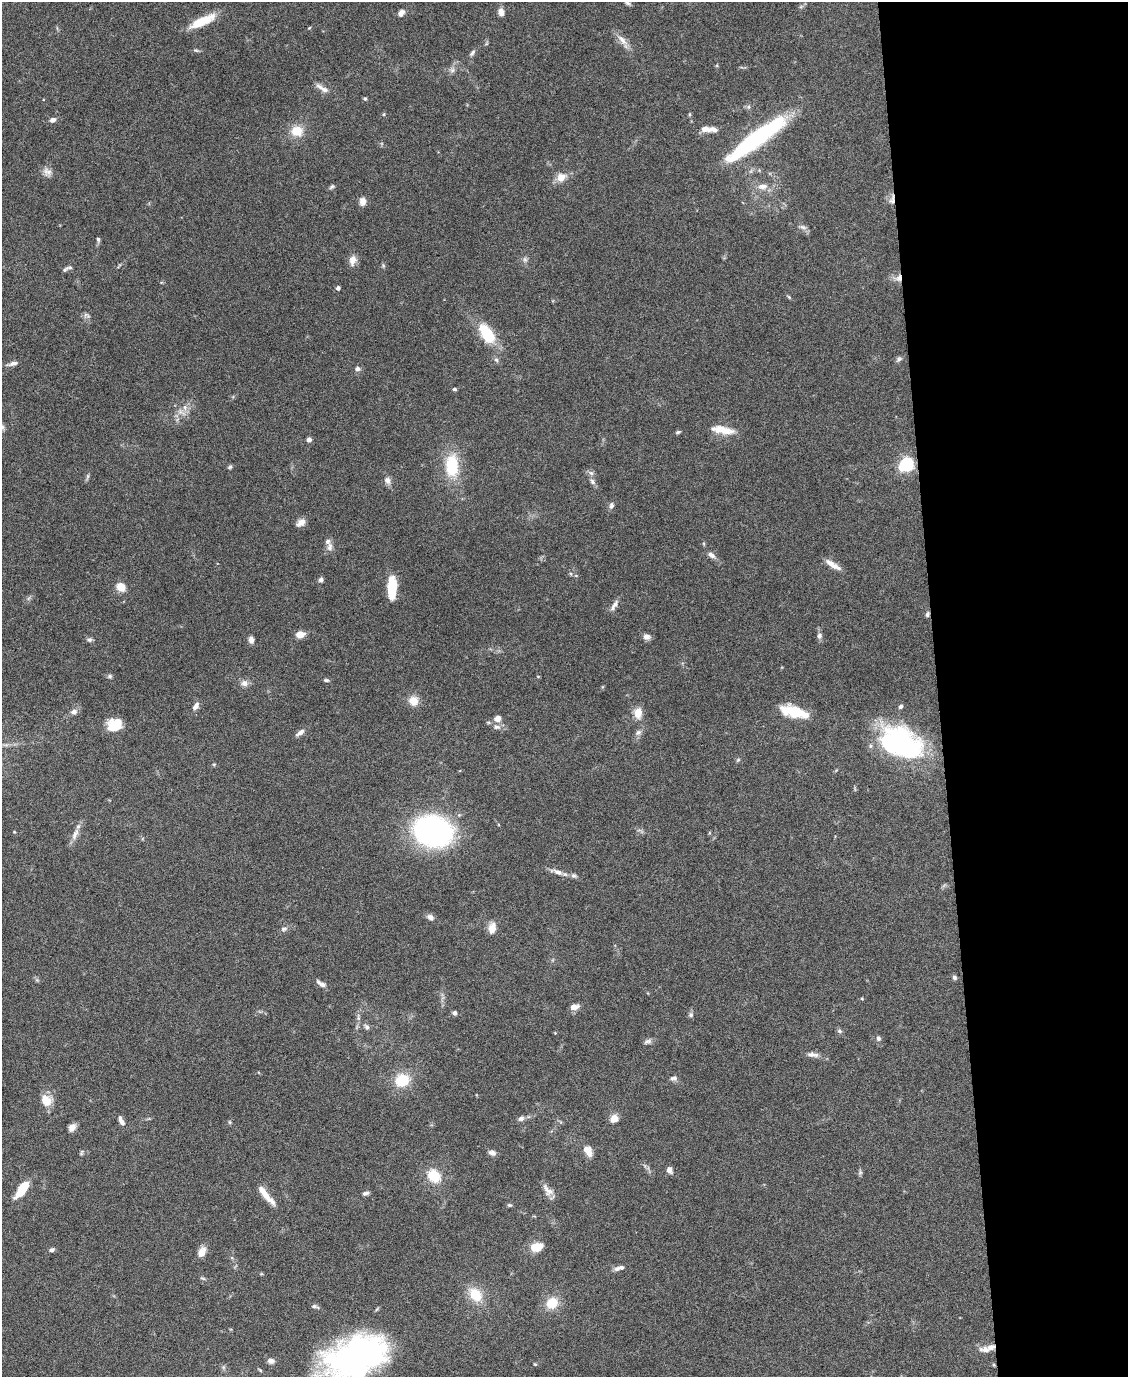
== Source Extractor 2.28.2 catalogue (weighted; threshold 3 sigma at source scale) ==
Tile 8 of 4 x 3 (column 4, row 2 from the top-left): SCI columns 3382-4507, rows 1604-2978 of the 4507 x 4480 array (HDU 1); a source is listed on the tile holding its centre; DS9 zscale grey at full resolution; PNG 1130 x 1379 px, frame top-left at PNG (2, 2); no overlay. Shown black and unused: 17% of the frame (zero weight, under 4 of 8 exposures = <1% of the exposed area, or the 3 px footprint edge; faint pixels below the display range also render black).
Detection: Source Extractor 2.28.2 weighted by HDU 2 'WHT'; one run over the whole footprint, this tile lists its part. Background 0.0544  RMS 0.0038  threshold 0.0155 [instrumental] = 3 sigma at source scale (4.09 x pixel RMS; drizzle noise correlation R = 1.36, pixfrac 0.8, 0.05/0.05 arcsec/px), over >= 5 px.
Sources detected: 141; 2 inside a brighter object's white glare — not listed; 8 inside a brighter listed object's ellipse — not listed separately; the other 131 listed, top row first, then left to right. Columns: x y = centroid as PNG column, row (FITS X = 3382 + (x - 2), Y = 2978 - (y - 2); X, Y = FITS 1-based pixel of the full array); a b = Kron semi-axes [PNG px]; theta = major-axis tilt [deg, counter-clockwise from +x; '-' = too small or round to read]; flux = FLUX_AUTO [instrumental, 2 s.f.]
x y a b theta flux
627 2 10 5 -45 0.9
501 12 8 6 -73 2.5
401 13 9 6 52 1.8
202 21 30 9 25 8.5
309 28 4 3 - 0.3
622 40 20 8 -48 2.8
472 53 9 5 54 0.91
452 70 7 6 - 1
320 87 15 7 -39 2
365 98 5 4 - 0.47
384 114 5 3 - 0.35
53 120 7 6 - 1.4
708 129 22 7 -2 3.3
297 131 14 12 -6 6.2
758 136 72 15 37 45
47 172 13 10 -41 2.1
561 177 14 11 40 3.4
763 186 14 8 3 2.8
332 187 8 5 44 0.67
892 200 14 6 77 1.6
363 201 9 8 - 2
803 227 10 5 -24 1.1
98 239 6 4 -75 0.65
525 259 8 6 -89 0.97
353 260 13 9 79 2.5
383 265 6 4 -73 0.48
65 269 11 5 36 0.98
899 278 10 8 54 2.2
338 288 4 4 - 1.2
789 297 5 4 - 0.4
87 315 11 5 -25 0.99
487 333 24 13 -58 13
899 359 9 6 42 0.86
496 360 7 5 -65 0.79
13 364 14 5 14 1.5
357 369 6 5 - 1.2
454 389 4 4 - 0.64
180 412 9 8 - 2.1
723 430 30 9 -10 5.9
678 432 7 4 16 0.57
309 440 5 5 - 1.2
907 464 7 6 - 73
452 466 26 15 -89 15
230 467 7 4 28 0.58
591 473 7 6 - 0.99
88 476 7 4 89 0.62
387 480 10 8 -65 1.7
592 482 9 6 -52 1.1
611 505 9 6 84 1
301 522 11 7 35 2.2
329 547 12 8 83 1.7
711 555 10 6 -33 1.7
833 565 23 6 -33 3
321 580 6 5 - 0.98
121 587 8 7 - 5.3
392 587 20 7 88 13
614 605 16 6 57 1.8
927 614 8 5 74 0.77
300 634 8 7 - 3.3
819 636 7 7 - 1.2
647 637 9 7 -15 1.6
89 640 7 6 - 0.82
251 640 9 6 -78 1.5
110 676 6 5 - 0.68
326 680 6 4 -9 0.6
244 683 9 8 - 1.8
413 701 12 12 - 3.6
195 706 9 6 56 1.8
900 706 6 5 - 0.83
74 712 8 6 38 1.5
793 712 21 11 -61 5.7
638 713 13 9 88 4
498 718 7 6 - 2.6
115 725 13 10 31 10
497 727 11 7 -16 1.6
638 732 10 6 44 1.3
300 733 13 5 35 1.5
901 743 46 28 -26 60
738 760 6 4 45 0.47
214 764 6 3 18 0.36
433 831 28 21 -13 100
14 832 4 3 - 0.26
75 834 19 7 67 2.6
558 872 15 7 -23 2.2
574 876 8 6 -22 0.88
430 917 8 6 -32 1.6
492 928 14 8 76 2.7
284 929 9 5 8 0.98
954 977 7 5 -47 0.78
321 984 13 5 -32 1.8
574 1007 9 6 9 2.4
454 1013 5 5 - 1
691 1015 7 6 - 0.79
358 1018 7 4 -72 0.68
367 1027 7 6 - 0.92
839 1031 7 5 -17 0.73
878 1038 6 5 - 0.88
648 1041 12 6 20 1.1
812 1055 17 6 -6 1.8
674 1078 9 6 11 1.2
402 1080 16 14 25 9.3
46 1100 14 11 -50 5.2
521 1118 8 6 22 1.2
614 1119 8 7 - 3.6
122 1122 9 5 -55 1.4
230 1122 5 5 - 0.46
72 1127 9 6 54 1.9
588 1151 12 7 -54 4.4
81 1152 9 3 69 0.44
492 1153 10 6 -15 1.3
669 1170 8 6 -63 1.6
860 1172 6 6 - 0.64
434 1176 12 10 -47 10
22 1190 17 7 55 9.8
548 1190 18 8 -47 2.5
365 1193 8 5 15 0.89
266 1196 30 7 -45 4.2
509 1205 6 4 -18 0.52
537 1247 11 8 13 6.9
52 1250 7 5 14 0.86
202 1252 10 7 67 3.7
617 1269 10 6 9 1.3
203 1278 9 3 -13 0.51
475 1294 18 13 -50 8
552 1303 13 12 - 6.8
314 1306 9 4 -13 0.93
986 1350 18 8 -8 2.6
357 1357 62 38 24 110
271 1361 9 7 -1 1.4
535 1364 5 4 - 0.35
260 1370 6 3 -45 0.43
Overlapping masked pixels (flux is a lower limit): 3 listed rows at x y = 892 200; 899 278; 927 614
Isophote crosses this tile's border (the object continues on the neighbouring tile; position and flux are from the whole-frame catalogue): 2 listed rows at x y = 627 2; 357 1357